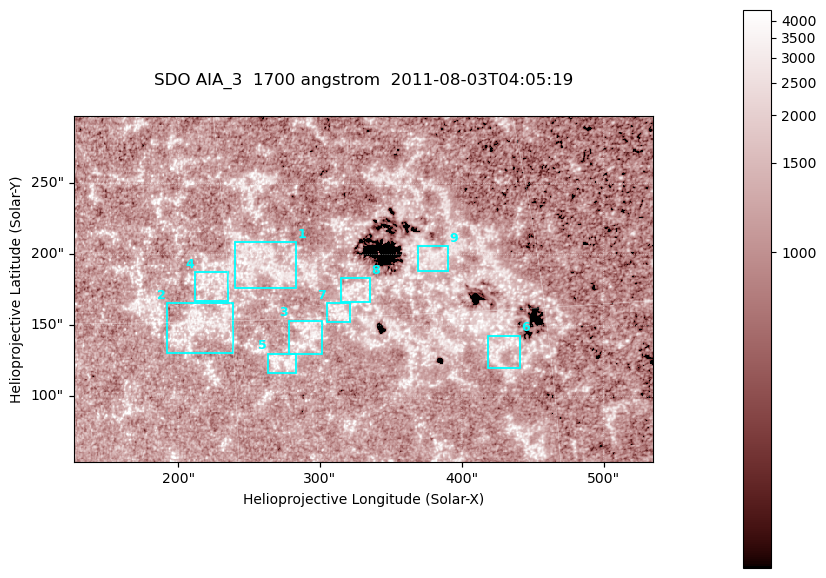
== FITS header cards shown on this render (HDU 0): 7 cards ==
TELESCOP= 'SDO     '           /
INSTRUME= 'AIA_3   '           /
WAVELNTH=                 1700 /
WAVEUNIT= 'angstrom'           /
DATE-OBS= '2011-08-03T04:05:19.715' /
CTYPE1  = 'HPLN-TAN'           /
CTYPE2  = 'HPLT-TAN'           /

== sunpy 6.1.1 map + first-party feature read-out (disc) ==
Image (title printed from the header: SDO AIA_3  1700 angstrom  2011-08-03T04:05:19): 666 x 399 px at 0.613 arcsec/px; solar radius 946 arcsec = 1543 px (partial field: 3.6% of the solar disc is inside the frame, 100% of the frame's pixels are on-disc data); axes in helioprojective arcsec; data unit not stated in the header (colour bar unlabelled)
Pointing: header CRPIX1/2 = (2049.23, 2048.32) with CRVAL1/2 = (0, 0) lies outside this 666 x 399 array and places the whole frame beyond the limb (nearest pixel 1.4 R_sun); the SolarSoft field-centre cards XCEN/YCEN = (330.4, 175.6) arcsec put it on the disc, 1903 arcsec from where CRPIX/CRVAL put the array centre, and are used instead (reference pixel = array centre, CRVAL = XCEN/YCEN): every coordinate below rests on XCEN/YCEN
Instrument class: DISC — disc imager (sunpy class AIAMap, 1700 A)
Bright regions (active regions / flare kernels): reference = the on-disc median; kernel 5 px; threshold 5 sigma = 1384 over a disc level ~1131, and >= 1.15x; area >= 265 px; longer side >= 5 px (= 3.1 arcsec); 9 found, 9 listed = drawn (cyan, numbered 1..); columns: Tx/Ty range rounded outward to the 2 arcsec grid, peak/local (2 s.f.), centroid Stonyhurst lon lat
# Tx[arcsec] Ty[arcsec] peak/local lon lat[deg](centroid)
1 240..284 176..210 3.4 +17 +17
2 192..240 130..166 3.3 +14 +15
3 278..302 130..154 3.5 +18 +14
4 212..236 166..188 3.3 +14 +17
5 262..284 116..130 3.5 +17 +13
6 418..442 120..144 3.3 +28 +13
7 304..322 152..166 3.1 +20 +15
8 314..336 166..184 3.2 +21 +16
9 368..392 188..206 2.9 +25 +17